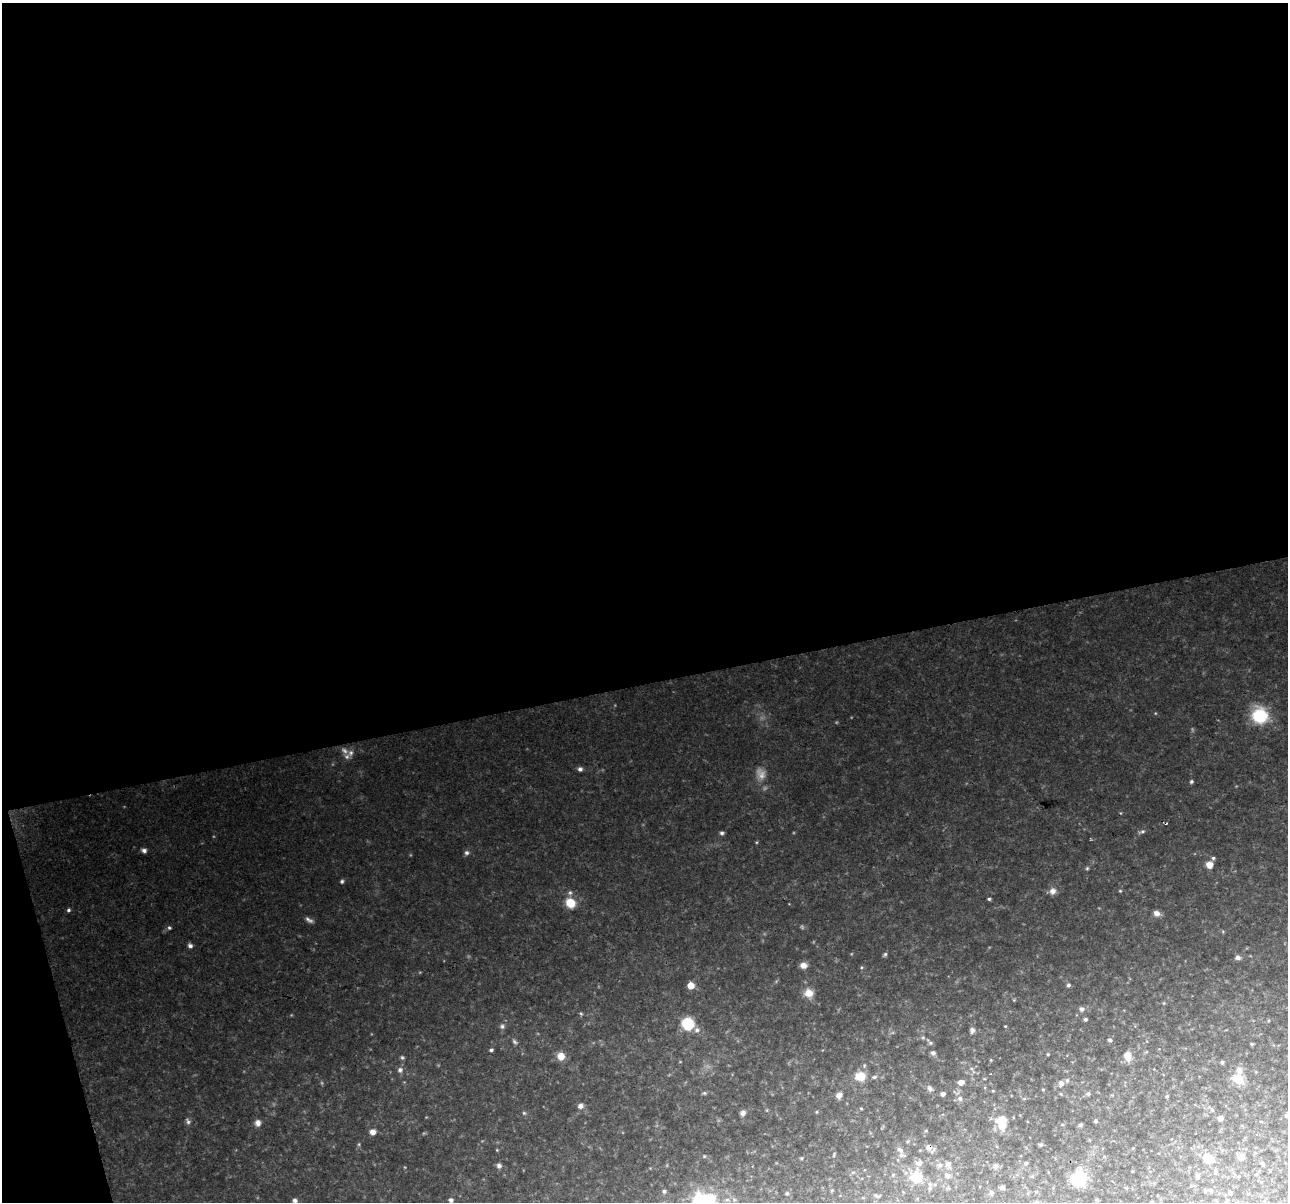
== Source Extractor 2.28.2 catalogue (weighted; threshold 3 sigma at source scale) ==
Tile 1 of 4 x 4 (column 1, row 1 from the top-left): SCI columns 1-1286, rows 3647-4846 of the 5144 x 4939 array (HDU 1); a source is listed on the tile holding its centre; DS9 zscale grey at full resolution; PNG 1290 x 1204 px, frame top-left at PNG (2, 3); no overlay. Shown black and unused: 58% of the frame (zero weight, under 2 of 3 exposures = <1% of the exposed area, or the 3 px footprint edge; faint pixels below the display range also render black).
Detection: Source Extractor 2.28.2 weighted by HDU 2 'WHT'; one run over the whole footprint, this tile lists its part. Background 0.0766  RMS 0.0094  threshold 0.0423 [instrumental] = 3 sigma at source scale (4.5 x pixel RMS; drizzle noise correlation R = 1.50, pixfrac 1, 0.0396/0.0396 arcsec/px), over >= 5 px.
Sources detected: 150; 12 too faint to see at this stretch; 1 inside a brighter object's white glare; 1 cosmic-ray / hot-pixel residue — not listed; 4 inside a brighter listed object's ellipse — not listed separately; the other 132 listed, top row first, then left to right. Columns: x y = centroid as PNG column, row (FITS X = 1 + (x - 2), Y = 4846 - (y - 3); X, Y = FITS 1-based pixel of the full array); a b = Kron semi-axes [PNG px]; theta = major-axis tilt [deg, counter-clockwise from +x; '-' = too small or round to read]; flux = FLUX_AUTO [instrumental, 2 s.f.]
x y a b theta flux
1259 716 10 9 - 92
351 753 9 8 - 4.4
580 769 6 6 - 3.2
1191 781 5 4 - 2.1
1142 832 10 5 20 2.5
722 833 6 5 - 2.3
756 842 4 4 - 1
144 850 7 6 - 3.3
467 853 7 6 - 3
1213 858 5 4 - 2
1209 865 5 5 - 14
1087 868 5 4 - 1.4
342 881 5 5 - 2
1052 891 11 8 17 6.5
1120 891 4 4 - 1.1
570 893 8 7 - 3.4
989 899 4 3 - 1.8
570 903 10 9 - 22
68 910 5 5 - 2.1
1157 913 9 7 -22 5.8
309 920 11 5 -30 3.7
169 928 6 6 - 2
190 946 5 5 - 3.8
885 954 6 5 - 1.9
1238 957 7 6 - 3.4
803 965 8 7 - 7.2
861 967 6 4 22 1.3
691 985 5 5 - 17
1068 985 6 5 - 2.3
809 993 12 11 - 12
1014 1000 4 4 - 0.98
1164 1003 5 4 - 1.1
1081 1009 8 7 - 3.6
581 1013 6 5 - 1.5
1085 1019 4 3 - 2.2
688 1024 9 9 - 49
502 1026 8 7 - 3.3
1005 1026 3 3 - 0.9
697 1030 9 8 - 4.6
972 1030 8 7 - 3.6
1110 1040 5 5 - 2.3
930 1042 9 4 -46 2.4
1252 1044 4 3 - 1.5
491 1050 4 4 - 2.1
933 1053 6 6 - 3.1
1048 1054 4 3 - 1.1
561 1056 8 8 - 12
1128 1056 10 8 -84 11
402 1057 6 5 - 1.8
991 1060 4 4 - 0.98
1222 1062 4 4 - 2.5
971 1068 7 5 -45 2.4
400 1070 8 8 - 3.9
860 1076 10 9 - 20
874 1077 6 5 - 2.3
984 1079 5 3 - 0.96
1238 1079 17 11 -28 17
961 1082 6 5 - 8.7
1061 1083 9 8 - 5
930 1088 9 7 -61 3.7
1043 1089 5 4 - 1.2
993 1091 4 4 - 1
704 1093 8 5 0 1.9
943 1094 5 4 - 4.1
1060 1094 6 4 -21 1.3
1088 1094 7 6 - 2.4
839 1095 8 7 - 5.3
1112 1095 4 4 - 1
1167 1096 4 4 - 1.4
960 1098 7 6 - 4.1
1024 1098 6 4 1 1.4
580 1106 7 7 - 4.4
861 1108 4 4 - 1
816 1112 4 4 - 1.1
524 1113 6 5 - 1.6
743 1113 7 6 - 4.7
1286 1116 5 4 - 2.8
1013 1117 4 2 - 0.67
1220 1118 5 5 - 6.1
188 1121 9 6 -64 2.9
1095 1121 4 4 - 2
1261 1122 5 3 - 0.94
258 1123 8 7 - 5.9
1001 1124 13 8 -83 34
1062 1125 5 3 - 1.2
1080 1125 6 5 - 2
926 1131 5 4 - 1.2
373 1132 7 6 - 6.4
907 1141 6 5 - 1.7
359 1144 5 4 - 1.3
1041 1145 5 4 - 1.6
929 1148 9 6 -36 6.8
497 1150 4 3 - 0.96
900 1150 12 7 -37 5.4
920 1150 4 4 - 0.77
834 1154 6 4 72 1.2
704 1156 5 4 - 1.2
1241 1157 8 7 - 6.8
801 1158 4 3 - 1.2
1208 1159 9 8 - 20
919 1163 8 6 -3 6.1
1026 1163 5 5 - 2
948 1164 9 7 -80 4.5
1263 1164 6 4 -79 1.7
940 1165 8 8 - 3.9
499 1166 7 6 - 3.4
995 1166 9 7 36 2.5
1132 1171 3 2 - 0.68
853 1172 6 4 19 1.5
1215 1172 7 5 62 2
1256 1174 5 4 - 1.2
893 1175 5 4 - 1.3
947 1176 8 7 - 4.1
1197 1176 9 4 -55 1.7
916 1177 11 10 - 31
1079 1178 12 11 - 62
930 1188 7 5 51 2.3
1002 1188 4 3 - 1.9
1126 1188 5 4 - 0.98
1211 1190 6 4 -65 1.2
664 1191 4 4 - 2.2
832 1191 5 4 - 1.2
991 1192 6 6 - 2
787 1193 6 6 - 1.9
1230 1193 4 4 - 1.7
877 1196 9 4 -28 1.7
451 1200 4 4 - 4
698 1200 18 13 60 38
727 1200 6 5 - 2.2
295 1201 5 5 - 3
1227 1201 10 5 80 2.7
1152 1202 3 3 - 1.3
Overlapping masked pixels (flux is a lower limit): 1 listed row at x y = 929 1148
Isophote crosses this tile's border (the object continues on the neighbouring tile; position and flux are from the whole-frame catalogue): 5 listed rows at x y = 1286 1116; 698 1200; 295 1201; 1227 1201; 1152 1202